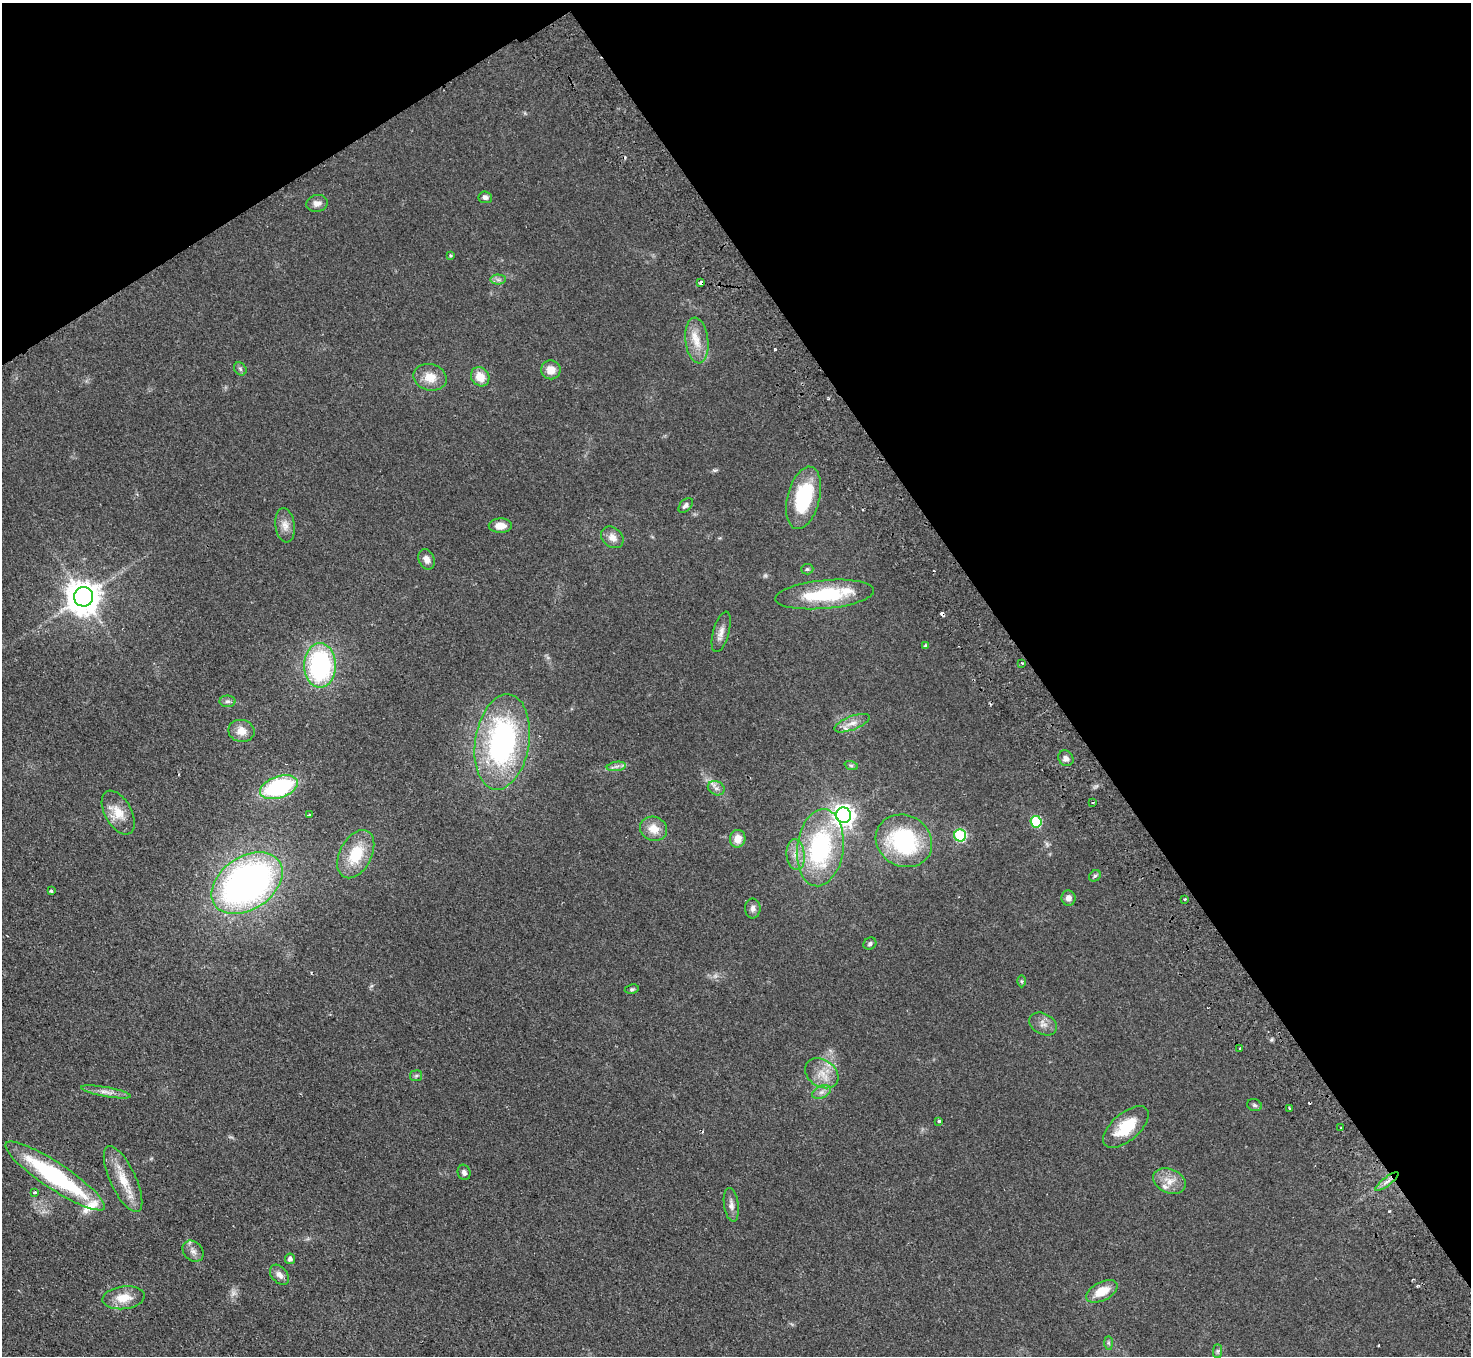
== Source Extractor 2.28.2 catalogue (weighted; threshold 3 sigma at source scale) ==
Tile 3 of 4 x 4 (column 3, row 1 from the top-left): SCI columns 2989-4457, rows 4393-5746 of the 5977 x 5939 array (HDU 1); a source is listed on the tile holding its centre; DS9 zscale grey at full resolution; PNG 1473 x 1358 px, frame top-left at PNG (2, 3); each listed source drawn as its Kron ellipse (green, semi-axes under 4 px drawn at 4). Shown black and unused: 35% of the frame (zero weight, under 2 of 3 exposures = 3% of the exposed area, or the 3 px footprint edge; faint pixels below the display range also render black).
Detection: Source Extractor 2.28.2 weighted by HDU 2 'WHT'; one run over the whole footprint, this tile lists its part. Background 0.061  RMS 0.0089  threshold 0.04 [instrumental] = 3 sigma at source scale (4.5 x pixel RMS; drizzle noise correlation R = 1.50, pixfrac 1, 0.05/0.05 arcsec/px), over >= 5 px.
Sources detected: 88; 2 too faint to see at this stretch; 5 cosmic-ray / hot-pixel residue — neither listed nor drawn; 3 inside a brighter listed object's ellipse — not listed separately; the other 78 listed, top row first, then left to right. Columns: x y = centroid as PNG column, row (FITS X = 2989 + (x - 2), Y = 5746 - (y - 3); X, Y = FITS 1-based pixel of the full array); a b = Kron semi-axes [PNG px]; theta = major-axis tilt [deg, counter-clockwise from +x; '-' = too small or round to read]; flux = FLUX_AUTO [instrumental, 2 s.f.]
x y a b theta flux
485 197 7 6 - 2.8
317 203 11 8 10 5.1
451 255 4 4 - 1.2
498 280 7 5 -1 2.3
701 283 4 4 - 5.5
697 341 23 11 -83 15
240 369 7 5 -47 1.9
551 370 10 9 - 9.3
430 377 17 13 -15 14
480 377 10 8 -51 12
804 498 32 16 76 61
686 505 9 5 46 3.4
285 525 17 9 -82 7.1
500 526 11 7 1 8.9
612 537 12 9 -42 6.9
426 559 10 7 -66 4.9
807 569 6 5 - 1.6
825 594 49 14 5 60
84 597 9 9 - 1600
721 632 21 8 74 6.7
926 646 4 3 - 2
1022 663 3 3 - 0.88
320 665 22 16 -90 120
227 701 8 5 1 2.3
852 723 19 7 21 7.3
241 731 13 11 -11 9.3
502 742 48 27 81 190
1066 758 8 7 - 4.1
851 765 7 4 -19 1.5
616 766 9 4 8 3
279 787 19 10 19 97
716 788 9 6 -26 3.4
1093 803 3 2 - 1.4
118 813 24 13 -61 15
310 815 3 3 - 3.6
844 815 8 7 - 540
1036 822 6 5 - 52
654 829 14 12 -21 12
960 835 6 6 - 82
738 839 9 8 - 11
904 841 29 25 -30 95
820 848 39 23 83 110
356 854 26 16 62 32
796 855 15 9 -83 8.4
1095 876 6 5 - 1.5
247 883 39 26 34 370
51 891 4 4 - 1.2
1068 898 7 7 - 4.5
1185 899 3 3 - 2.3
753 908 10 8 -88 3.5
870 944 7 5 34 1.9
1022 981 6 4 -90 1.2
632 989 7 4 9 1.4
1043 1024 14 10 -29 6.2
1240 1048 3 3 - 1.3
822 1073 18 13 -33 14
416 1076 6 5 - 1.4
106 1092 25 5 -10 6.1
821 1092 10 6 26 3.8
1254 1105 8 5 -18 1.9
1290 1109 3 3 - 1.9
939 1121 3 3 - 1.5
1126 1127 28 13 40 29
1341 1127 3 2 - 0.97
464 1172 8 6 -74 3
55 1176 59 13 -34 120
123 1179 36 13 -65 22
1169 1181 17 12 -23 11
1387 1182 14 4 38 4.2
35 1192 3 3 - 3.1
731 1205 17 7 -82 5
193 1251 12 9 -45 4.8
290 1259 5 5 - 3.2
279 1275 11 7 -49 4.9
1102 1291 17 9 27 17
124 1298 21 11 7 15
1108 1343 7 4 -89 1.6
1218 1351 7 4 89 1.7
Overlapping masked pixels (flux is a lower limit): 1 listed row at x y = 701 283